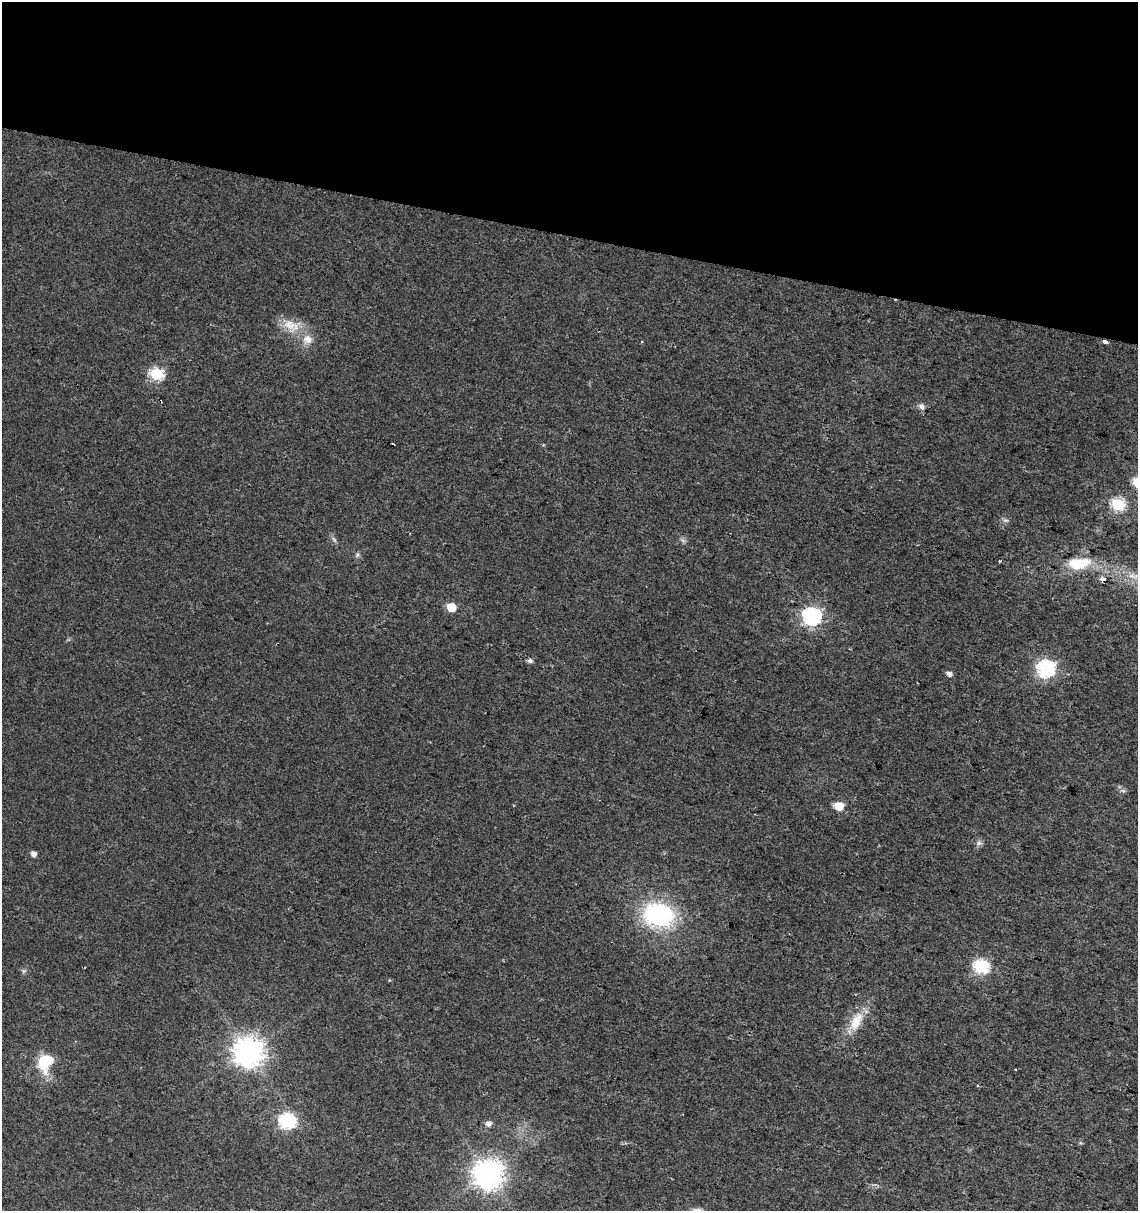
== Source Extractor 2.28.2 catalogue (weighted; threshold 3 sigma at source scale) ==
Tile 2 of 4 x 4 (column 2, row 1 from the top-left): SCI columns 1364-2499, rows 3637-4845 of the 5057 x 4845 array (HDU 1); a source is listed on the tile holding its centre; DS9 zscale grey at full resolution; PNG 1140 x 1213 px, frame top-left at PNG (2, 2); no overlay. Shown black and unused: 19% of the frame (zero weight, under 2 of 3 exposures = <1% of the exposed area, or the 3 px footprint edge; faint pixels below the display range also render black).
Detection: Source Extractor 2.28.2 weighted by HDU 2 'WHT'; one run over the whole footprint, this tile lists its part. Background 0.0279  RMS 0.005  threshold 0.0225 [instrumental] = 3 sigma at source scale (4.5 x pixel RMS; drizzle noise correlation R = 1.50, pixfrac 1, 0.0396/0.0396 arcsec/px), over >= 5 px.
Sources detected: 29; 3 cosmic-ray / hot-pixel residue — not listed; the other 26 listed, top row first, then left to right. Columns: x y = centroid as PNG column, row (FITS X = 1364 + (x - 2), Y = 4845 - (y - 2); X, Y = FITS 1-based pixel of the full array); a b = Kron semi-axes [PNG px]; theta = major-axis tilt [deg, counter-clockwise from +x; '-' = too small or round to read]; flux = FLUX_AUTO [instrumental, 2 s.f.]
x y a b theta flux
290 325 21 12 -12 7.5
307 339 13 10 -20 4.2
1105 342 4 3 - 3.7
156 374 6 6 - 55
922 406 7 6 - 1.6
1118 504 6 6 - 56
357 555 6 4 72 0.77
1000 561 4 2 - 1.1
1079 564 23 11 8 16
451 607 6 5 - 17
811 616 7 7 - 160
530 661 6 5 - 1.5
1045 668 7 7 - 130
949 674 5 5 - 2.1
839 806 6 5 - 14
979 843 6 5 - 1.2
34 854 5 4 - 2.4
658 915 29 21 -6 59
981 966 7 6 - 74
856 1022 28 12 58 9.6
248 1052 9 9 - 610
45 1062 24 18 57 14
286 1121 7 6 - 96
488 1123 6 5 - 2.3
488 1174 9 9 - 610
697 1210 14 6 9 2.2
Overlapping masked pixels (flux is a lower limit): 1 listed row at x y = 1105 342
Isophote crosses this tile's border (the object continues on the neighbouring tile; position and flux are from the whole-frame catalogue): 1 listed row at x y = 697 1210